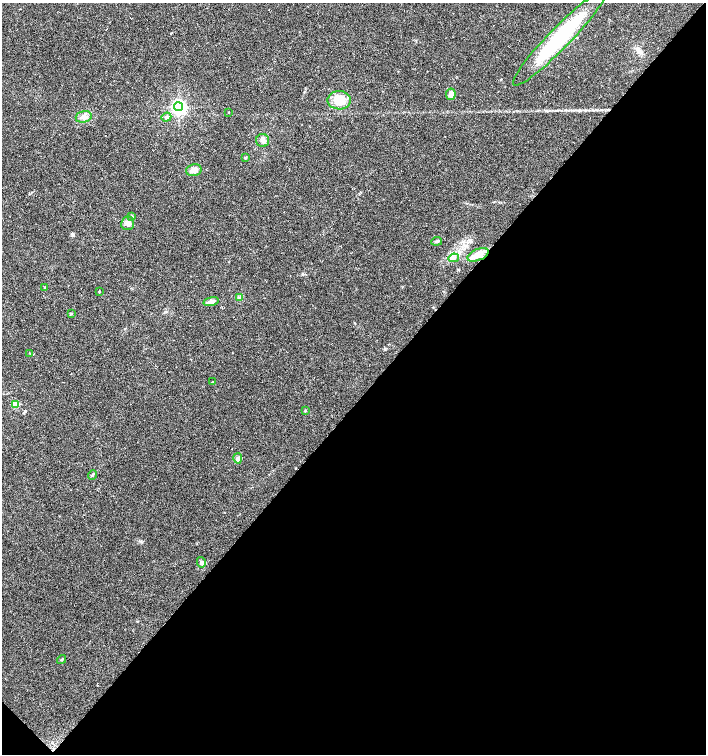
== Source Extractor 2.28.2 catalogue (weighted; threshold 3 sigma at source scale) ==
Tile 15 of 4 x 4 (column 3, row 4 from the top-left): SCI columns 3048-4454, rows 1-1504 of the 6027 x 6022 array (HDU 1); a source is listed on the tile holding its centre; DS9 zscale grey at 2 x 2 block average (1 PNG px = mean of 2 x 2 image px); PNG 708 x 756 px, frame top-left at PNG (2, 3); each listed source drawn as its Kron ellipse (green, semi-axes under 4 px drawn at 4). Shown black and unused: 47% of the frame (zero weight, under 2 of 3 exposures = <1% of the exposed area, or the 3 px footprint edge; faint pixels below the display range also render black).
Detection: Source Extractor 2.28.2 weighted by HDU 2 'WHT'; one run over the whole footprint, this tile lists its part. Background 0.0317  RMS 0.0047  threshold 0.0212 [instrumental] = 3 sigma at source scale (4.5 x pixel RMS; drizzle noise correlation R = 1.50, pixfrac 1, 0.0396/0.0396 arcsec/px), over >= 5 px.
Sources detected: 30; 1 cosmic-ray / hot-pixel residue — neither listed nor drawn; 1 inside a brighter listed object's ellipse — not listed separately; the other 28 listed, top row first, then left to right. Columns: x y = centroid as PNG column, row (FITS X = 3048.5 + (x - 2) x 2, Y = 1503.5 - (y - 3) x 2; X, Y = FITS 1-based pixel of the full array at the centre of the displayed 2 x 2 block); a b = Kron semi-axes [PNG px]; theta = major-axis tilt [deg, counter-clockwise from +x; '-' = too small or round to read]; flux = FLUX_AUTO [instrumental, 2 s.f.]
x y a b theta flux
559 38 65 10 46 110
451 94 6 4 80 6.2
339 100 11 9 -2 18
179 107 4 4 - 380
229 112 2 2 - 0.52
84 117 8 5 15 5.5
166 117 5 4 - 1.8
263 140 6 6 - 4.3
245 158 4 3 - 1.1
194 170 8 6 14 5.8
132 216 3 3 - 1.3
128 223 7 6 - 4.8
437 241 5 3 - 1.6
478 255 11 5 22 13
454 258 5 4 - 2.9
45 287 3 2 - 0.74
99 291 2 2 - 0.76
239 298 3 3 - 1.5
211 302 8 4 15 6.5
71 313 3 3 - 1.3
30 353 3 2 - 0.57
213 382 3 2 - 0.87
15 404 3 3 - 41
306 411 3 2 - 0.75
238 458 5 3 - 2.2
92 475 4 3 - 1.3
201 562 5 4 - 2.1
62 660 4 2 - 1
Overlapping masked pixels (flux is a lower limit): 1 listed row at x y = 478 255
Diffuse or blended objects may show on this block-average render without a row.